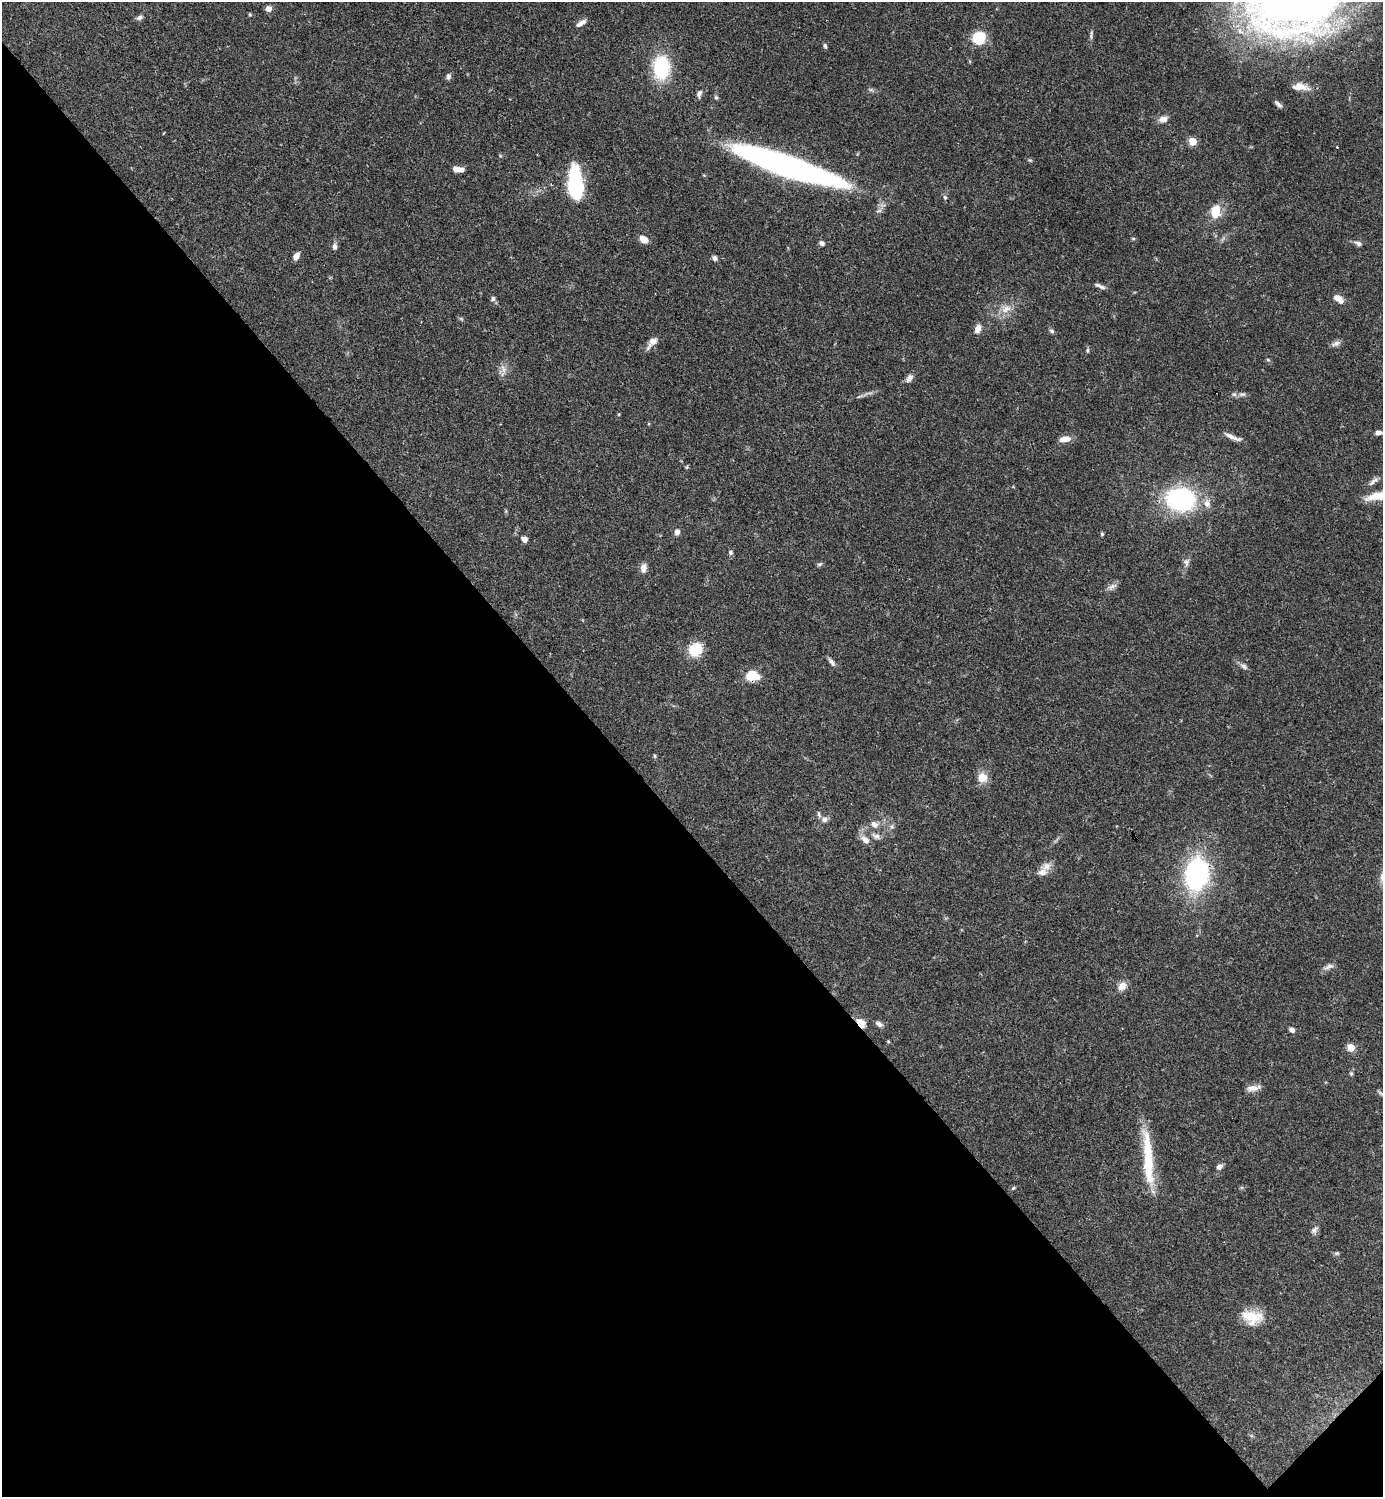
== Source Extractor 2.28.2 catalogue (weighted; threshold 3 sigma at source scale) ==
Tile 14 of 4 x 4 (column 2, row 4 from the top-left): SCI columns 1682-3062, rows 2-1496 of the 5981 x 5982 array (HDU 1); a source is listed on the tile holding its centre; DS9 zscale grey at full resolution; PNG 1385 x 1499 px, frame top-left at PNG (2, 2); no overlay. Shown black and unused: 45% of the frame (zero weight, under 3 of 4 exposures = <1% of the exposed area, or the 3 px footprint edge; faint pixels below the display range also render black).
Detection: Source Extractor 2.28.2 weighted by HDU 2 'WHT'; one run over the whole footprint, this tile lists its part. Background 0.0385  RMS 0.0026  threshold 0.0117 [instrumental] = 3 sigma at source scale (4.5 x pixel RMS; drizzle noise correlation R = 1.50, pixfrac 1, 0.05/0.05 arcsec/px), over >= 5 px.
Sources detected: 91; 3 inside a brighter listed object's ellipse — not listed separately; the other 88 listed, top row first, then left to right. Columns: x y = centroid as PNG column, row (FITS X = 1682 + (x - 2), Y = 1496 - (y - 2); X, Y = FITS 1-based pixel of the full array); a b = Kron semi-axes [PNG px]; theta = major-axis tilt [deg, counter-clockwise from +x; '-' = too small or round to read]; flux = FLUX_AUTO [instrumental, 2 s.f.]
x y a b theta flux
268 9 6 6 - 1.4
250 14 5 4 - 0.28
139 17 9 5 28 0.79
581 23 13 5 33 1.3
1091 34 14 3 79 0.64
979 38 13 12 - 7.6
825 46 7 4 -74 0.47
661 68 29 20 88 14
448 76 8 6 71 0.73
1300 87 19 8 -6 2.8
871 90 7 4 -18 0.47
699 94 10 6 72 0.88
716 97 6 5 - 0.4
1278 104 11 5 -44 0.79
1163 119 10 7 22 1.9
1192 141 5 5 - 8
1030 160 6 3 -18 0.32
785 166 95 17 -19 100
458 169 11 5 -2 2.3
575 184 30 12 -86 27
945 197 6 5 - 0.51
1215 211 15 11 83 4.8
1133 238 6 4 0 0.3
643 239 10 7 -34 2.2
822 243 6 5 - 0.82
1358 243 10 6 -24 0.85
334 246 8 6 -88 0.86
296 256 9 6 62 1.4
715 258 7 6 - 0.76
1097 285 11 6 -12 0.87
493 299 6 6 - 0.62
1338 299 13 7 -38 2.3
1006 309 16 9 32 2.7
978 329 10 7 68 1.7
1052 331 7 5 -17 0.53
652 342 18 7 49 1.9
1336 344 12 6 26 0.97
1087 350 6 4 90 0.39
1268 360 5 4 - 0.33
503 369 14 5 -74 1.2
909 378 11 7 61 1.2
1242 394 10 6 0 0.92
859 396 9 3 21 0.53
1378 433 9 5 5 1.1
1233 437 24 5 -21 1.7
1065 439 14 7 8 2.1
687 467 6 3 71 0.31
1372 482 13 6 49 1.1
1377 496 29 10 8 6.2
1180 499 25 19 -6 36
1207 504 11 9 -84 1.8
677 532 7 6 - 1.1
1102 534 4 4 - 0.39
524 539 5 5 - 1.8
730 553 6 6 - 0.52
1186 562 12 7 82 1.1
820 564 8 4 26 0.46
643 568 11 7 82 1.6
1112 587 15 6 32 1.2
695 649 15 13 52 7
832 662 13 5 -54 0.89
1244 666 10 6 -32 0.87
752 675 12 8 -11 7
655 756 5 4 - 0.34
982 777 13 12 - 2.9
824 819 9 7 -37 1.1
874 824 10 8 -36 1.6
892 827 6 4 -19 0.47
876 836 11 7 -20 1.2
865 840 13 8 -38 1.9
1046 866 14 10 49 2.1
1197 874 26 19 81 44
1329 966 15 6 21 1.1
1122 986 12 9 48 2
861 1023 13 8 -48 2.6
879 1024 9 6 -28 0.96
1292 1030 7 5 -32 0.94
888 1041 5 4 - 0.26
1351 1047 6 6 - 4.3
1351 1074 6 5 - 0.41
1253 1088 18 7 9 1.8
1381 1094 12 3 -45 0.55
1148 1161 64 11 -86 14
1219 1166 6 6 - 1.2
1013 1188 5 4 - 0.33
1314 1230 11 6 39 0.9
1337 1253 7 4 7 0.44
1252 1317 26 16 -11 6.3
Overlapping masked pixels (flux is a lower limit): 3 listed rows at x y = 752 675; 1197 874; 861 1023
Isophote crosses this tile's border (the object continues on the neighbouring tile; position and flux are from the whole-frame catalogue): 2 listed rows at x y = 1377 496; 1381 1094